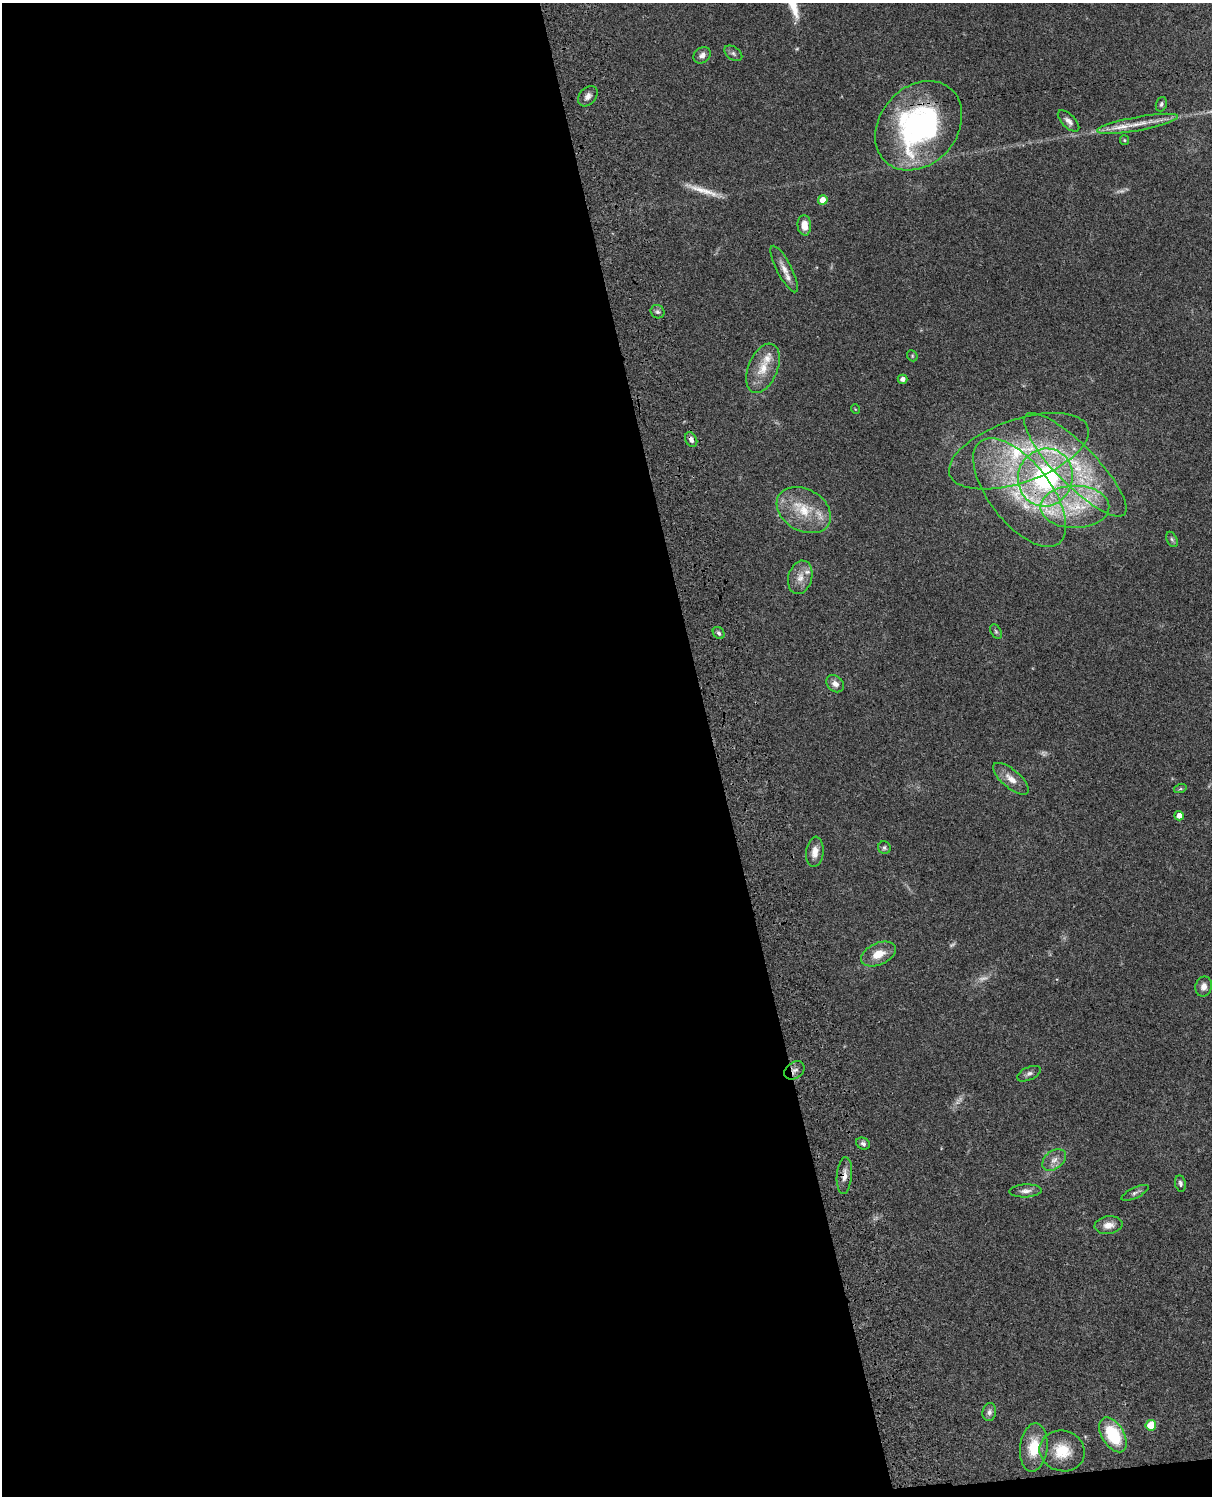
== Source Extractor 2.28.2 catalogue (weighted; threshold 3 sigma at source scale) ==
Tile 9 of 4 x 3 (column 1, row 3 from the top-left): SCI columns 121-1330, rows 279-1772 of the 5081 x 4925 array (HDU 1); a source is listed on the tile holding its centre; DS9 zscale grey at full resolution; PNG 1214 x 1498 px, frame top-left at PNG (2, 3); each listed source drawn as its Kron ellipse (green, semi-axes under 4 px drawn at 4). Shown black and unused: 59% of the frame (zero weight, under 3 of 4 exposures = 6% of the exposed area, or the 3 px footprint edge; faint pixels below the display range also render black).
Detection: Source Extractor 2.28.2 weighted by HDU 2 'WHT'; one run over the whole footprint, this tile lists its part. Background 0.0771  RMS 0.0058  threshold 0.026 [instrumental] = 3 sigma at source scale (4.5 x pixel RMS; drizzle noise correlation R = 1.50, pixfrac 1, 0.05/0.05 arcsec/px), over >= 5 px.
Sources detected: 60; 5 too faint to see at this stretch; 1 long thin detection or spike segment (spike, bleed or trail) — neither listed nor drawn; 5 inside a brighter listed object's ellipse — not listed separately; the other 49 listed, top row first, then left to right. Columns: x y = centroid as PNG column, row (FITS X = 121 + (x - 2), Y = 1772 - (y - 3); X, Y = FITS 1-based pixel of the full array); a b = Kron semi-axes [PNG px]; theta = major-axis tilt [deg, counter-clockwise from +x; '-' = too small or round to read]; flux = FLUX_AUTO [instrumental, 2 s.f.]
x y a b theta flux
733 53 10 6 -36 1.7
702 55 9 7 38 2.6
588 96 11 8 48 3
1161 104 7 5 71 1.3
1069 121 14 6 -46 2.9
1137 124 41 7 10 9.9
919 126 49 38 48 130
1124 140 5 4 - 0.63
823 200 5 4 - 6.6
804 225 10 7 -85 5.9
784 269 26 7 -62 5.9
658 312 7 6 - 1.6
912 356 6 5 - 0.75
763 368 26 14 67 12
902 379 5 4 - 2.4
855 409 5 3 - 0.42
691 440 8 5 -62 2.4
1019 451 73 31 19 67
1075 465 70 20 -45 49
1045 477 29 27 72 94
1020 492 64 30 -52 63
1075 507 34 21 0 34
804 510 29 21 -30 21
1172 539 8 5 -62 1.2
800 577 17 12 74 6.3
996 631 8 5 -63 1.1
719 633 7 5 -50 1.3
835 684 10 7 -40 3.5
1011 779 22 9 -40 6.2
1180 789 6 4 18 0.86
1179 816 5 4 - 4.4
884 848 6 6 - 1.3
815 852 15 8 83 5.1
878 954 18 11 23 9.1
1204 987 10 8 77 3.5
794 1070 11 8 35 2.7
1029 1074 12 6 24 2.1
863 1144 7 5 -24 1.5
1054 1160 13 9 37 4.2
844 1175 18 7 85 4.5
1180 1183 8 5 -81 1.6
1026 1191 16 6 3 3.1
1135 1193 15 5 26 1.8
1109 1225 14 9 8 5.2
989 1412 9 7 82 2.2
1151 1425 5 5 - 13
1113 1435 19 11 -59 30
1034 1447 24 13 84 16
1062 1451 23 20 -17 15
Overlapping masked pixels (flux is a lower limit): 5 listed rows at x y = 919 126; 691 440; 1020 492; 794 1070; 844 1175